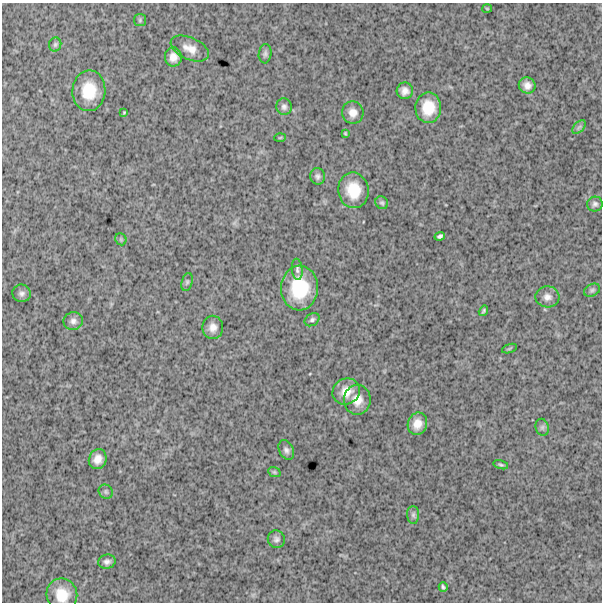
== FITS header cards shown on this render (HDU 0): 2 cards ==
NAXIS1  =                  600
NAXIS2  =                  600

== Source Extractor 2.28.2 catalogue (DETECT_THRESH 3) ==
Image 600 x 600 px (HDU 0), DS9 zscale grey, 1 PNG px = 1 image px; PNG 604 x 604 px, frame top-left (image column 1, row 600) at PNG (2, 3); each listed source drawn as its Kron ellipse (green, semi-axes under 4 px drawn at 4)
Background 1740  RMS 240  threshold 731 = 3 sigma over >= 5 px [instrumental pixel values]
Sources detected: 47; all 47 listed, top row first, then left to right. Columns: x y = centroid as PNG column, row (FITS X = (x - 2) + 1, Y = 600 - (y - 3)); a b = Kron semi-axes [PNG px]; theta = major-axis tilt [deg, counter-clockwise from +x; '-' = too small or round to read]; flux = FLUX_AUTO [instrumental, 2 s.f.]
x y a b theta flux
487 9 5 3 - 15000
140 20 6 6 - 30000
55 44 7 6 - 35000
190 49 20 11 -24 180000
265 54 10 6 84 47000
173 57 9 8 - 130000
527 85 8 8 - 100000
89 91 20 16 86 490000
405 91 8 8 - 98000
284 107 8 7 - 55000
428 108 15 13 88 370000
124 113 4 3 - 17000
353 113 11 10 - 130000
579 127 8 4 44 37000
345 133 3 2 - 15000
280 138 6 4 2 16000
318 176 8 7 - 52000
353 190 18 15 -82 430000
382 203 7 6 - 32000
595 204 8 7 - 53000
440 236 5 4 - 35000
121 239 6 5 - 27000
297 269 11 5 -84 48000
187 282 9 5 75 36000
299 288 22 18 88 780000
592 290 8 6 27 39000
21 293 9 8 - 66000
547 297 12 10 -2 110000
483 311 5 3 - 23000
312 320 8 6 33 41000
73 321 10 9 - 76000
213 327 11 10 - 130000
509 349 8 3 19 18000
346 391 14 12 33 230000
357 400 15 13 89 230000
417 424 11 9 71 170000
542 427 8 6 -77 42000
286 450 10 7 -64 60000
98 459 10 8 65 150000
501 465 7 3 -14 27000
274 472 6 5 - 25000
106 492 7 6 - 36000
413 515 9 6 -88 46000
276 539 9 8 - 63000
107 562 9 7 14 66000
443 587 5 3 - 29000
62 595 16 15 - 350000
At the frame edge (FLAGS 8, measured only in part): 1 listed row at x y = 62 595